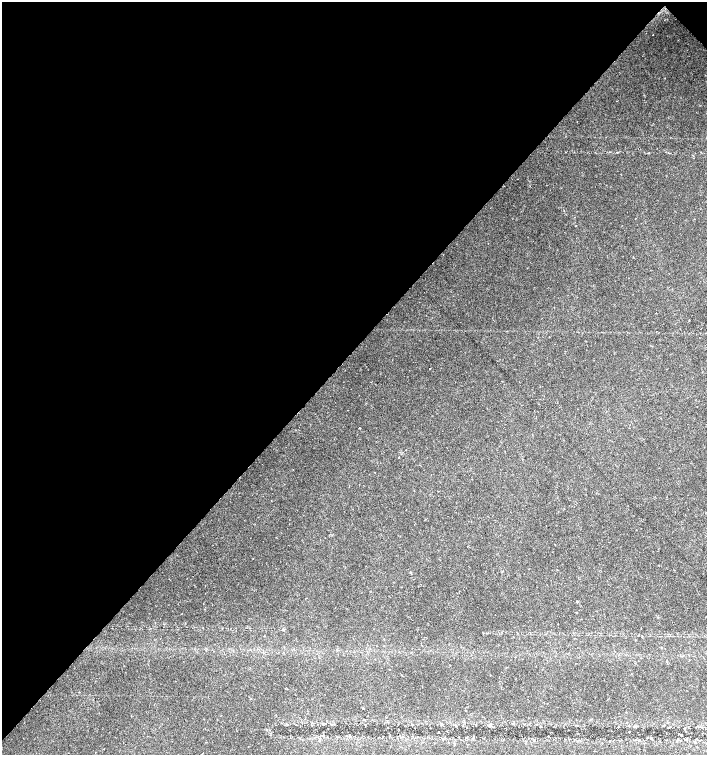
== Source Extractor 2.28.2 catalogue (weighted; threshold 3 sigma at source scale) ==
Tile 2 of 4 x 4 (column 2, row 1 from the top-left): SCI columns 1635-3043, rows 4518-6023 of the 6023 x 6029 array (HDU 1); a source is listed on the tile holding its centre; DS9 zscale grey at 2 x 2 block average (1 PNG px = mean of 2 x 2 image px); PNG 709 x 757 px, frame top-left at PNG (2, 2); no overlay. Shown black and unused: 47% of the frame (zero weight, under 2 of 3 exposures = <1% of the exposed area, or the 3 px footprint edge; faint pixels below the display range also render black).
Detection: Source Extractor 2.28.2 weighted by HDU 2 'WHT'; one run over the whole footprint, this tile lists its part. Background 0.0219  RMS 0.0034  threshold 0.0151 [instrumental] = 3 sigma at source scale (4.5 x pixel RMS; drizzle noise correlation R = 1.50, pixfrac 1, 0.0396/0.0396 arcsec/px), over >= 5 px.
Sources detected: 18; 1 cosmic-ray / hot-pixel residue — not listed; the other 17 listed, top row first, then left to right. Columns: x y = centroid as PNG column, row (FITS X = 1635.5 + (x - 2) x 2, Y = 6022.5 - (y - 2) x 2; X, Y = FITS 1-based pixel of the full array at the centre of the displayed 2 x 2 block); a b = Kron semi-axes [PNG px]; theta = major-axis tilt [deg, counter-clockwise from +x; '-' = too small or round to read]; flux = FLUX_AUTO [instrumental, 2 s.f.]
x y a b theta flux
653 35 2 2 - 0.58
689 320 2 2 - 0.59
430 368 2 2 - 0.96
406 450 2 2 - 0.43
399 457 2 2 - 0.45
546 526 2 2 - 0.37
577 602 3 2 - 0.88
283 629 4 2 - 0.76
363 708 2 2 - 0.54
364 719 2 2 - 0.49
415 728 2 2 - 0.32
685 729 4 3 - 0.82
438 731 2 2 - 5.1
629 732 2 2 - 2.1
349 735 3 2 - 0.52
681 735 2 2 - 4.3
650 738 2 2 - 0.46
Diffuse or blended objects may show on this block-average render without a row.